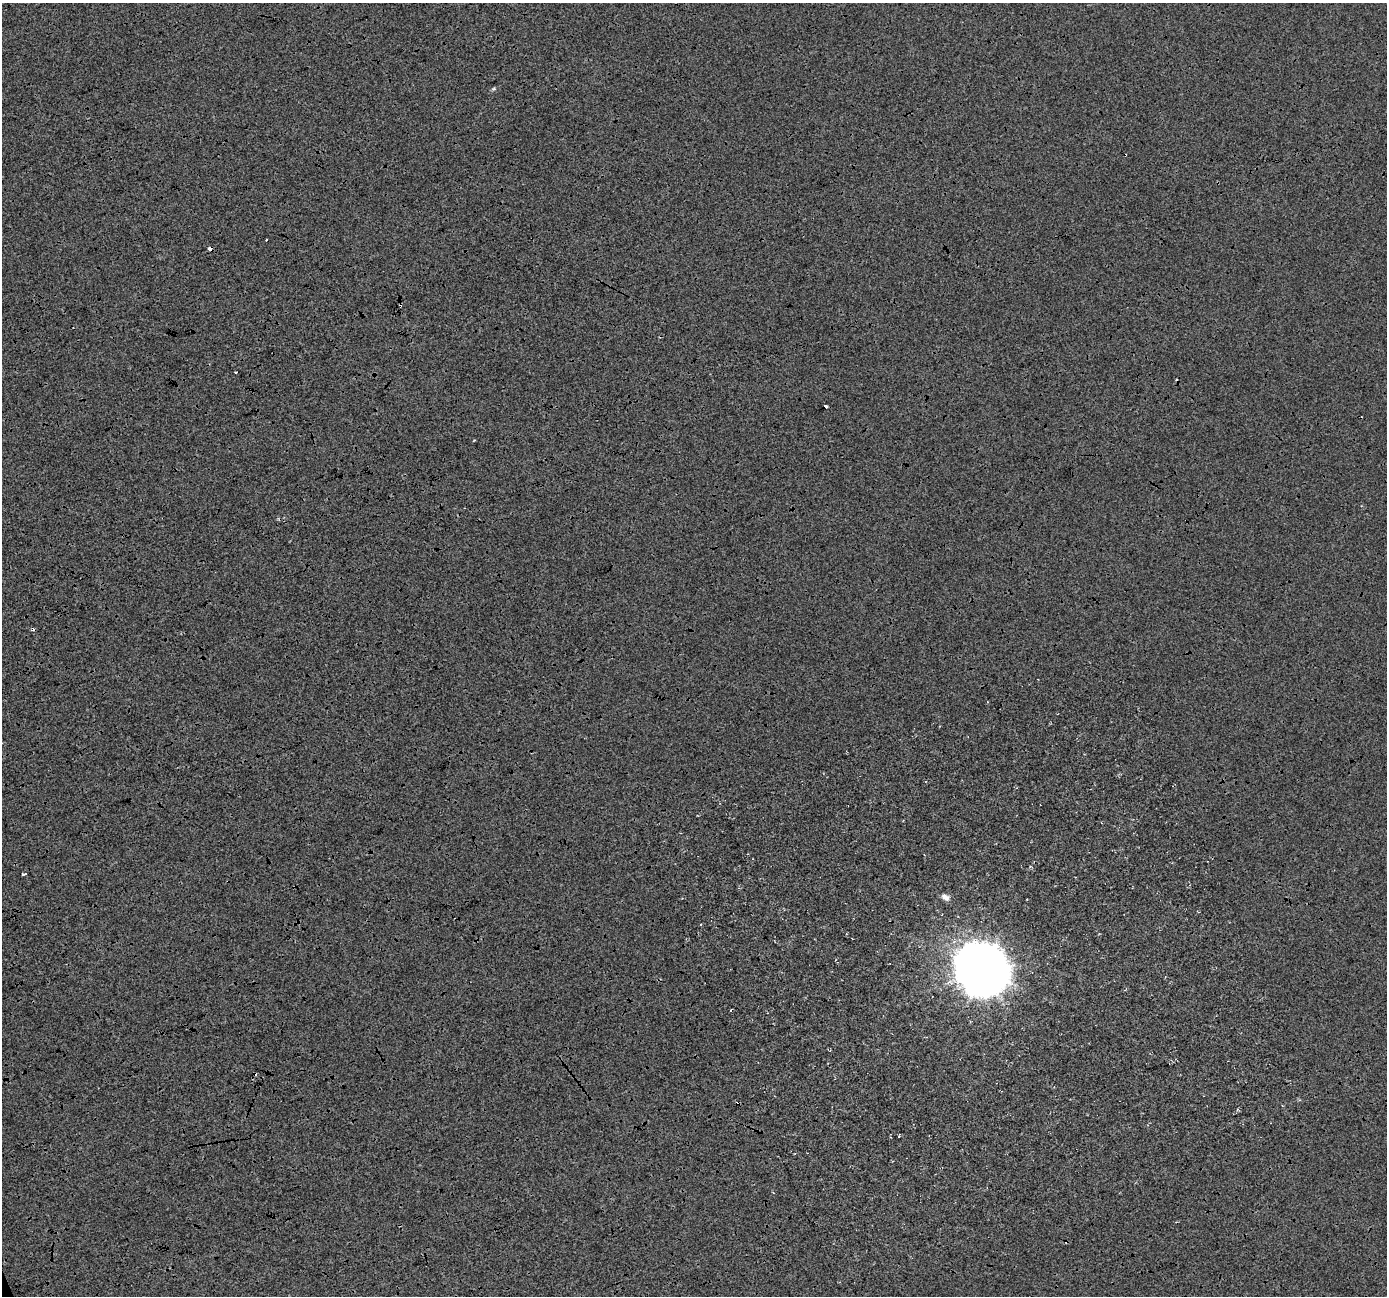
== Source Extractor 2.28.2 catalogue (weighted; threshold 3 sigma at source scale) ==
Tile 7 of 4 x 4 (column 3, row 2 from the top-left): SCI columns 2773-4157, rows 2723-4016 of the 5543 x 5389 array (HDU 1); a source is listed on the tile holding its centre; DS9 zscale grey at full resolution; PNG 1389 x 1298 px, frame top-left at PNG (2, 3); no overlay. Shown black and unused: <1% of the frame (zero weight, under 3 of 4 exposures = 2% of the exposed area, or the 3 px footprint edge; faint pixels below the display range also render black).
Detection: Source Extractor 2.28.2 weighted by HDU 2 'WHT'; one run over the whole footprint, this tile lists its part. Background -0.00842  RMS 0.0065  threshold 0.0291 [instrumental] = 3 sigma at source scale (4.5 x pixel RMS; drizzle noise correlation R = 1.50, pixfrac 1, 0.0396/0.0396 arcsec/px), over >= 5 px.
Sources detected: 11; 5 cosmic-ray / hot-pixel residue — not listed; the other 6 listed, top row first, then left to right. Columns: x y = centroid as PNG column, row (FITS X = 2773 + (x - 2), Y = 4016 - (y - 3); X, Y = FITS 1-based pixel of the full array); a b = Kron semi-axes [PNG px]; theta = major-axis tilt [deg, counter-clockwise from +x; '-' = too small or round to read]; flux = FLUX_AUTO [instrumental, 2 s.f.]
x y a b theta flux
210 249 4 4 - 5.4
236 372 3 2 - 0.46
826 406 3 3 - 4.3
24 874 5 3 - 2.4
945 897 10 6 -26 3
983 970 17 16 - 1900
Overlapping masked pixels (flux is a lower limit): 1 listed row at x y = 210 249